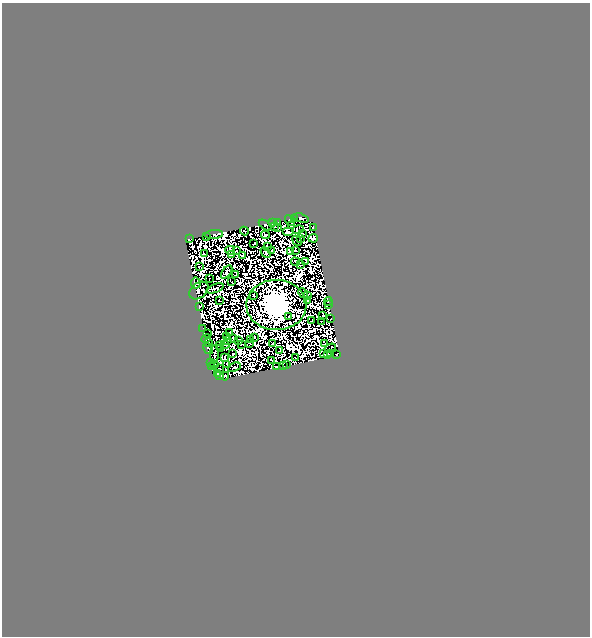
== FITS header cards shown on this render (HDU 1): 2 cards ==
NAXIS1  =                  588
NAXIS2  =                  634

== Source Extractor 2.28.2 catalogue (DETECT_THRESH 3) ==
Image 588 x 634 px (HDU 1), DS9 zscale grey, 1 PNG px = 1 image px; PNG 592 x 638 px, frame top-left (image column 1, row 634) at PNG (2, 3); each listed source drawn as its Kron ellipse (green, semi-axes under 4 px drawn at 4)
Background 4.57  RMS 2.2e-04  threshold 6.74e-04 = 3 sigma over >= 5 px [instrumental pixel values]
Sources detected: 201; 102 with non-positive FLUX_AUTO (blend fragments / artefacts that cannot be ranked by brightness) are neither listed nor drawn; the other 99 listed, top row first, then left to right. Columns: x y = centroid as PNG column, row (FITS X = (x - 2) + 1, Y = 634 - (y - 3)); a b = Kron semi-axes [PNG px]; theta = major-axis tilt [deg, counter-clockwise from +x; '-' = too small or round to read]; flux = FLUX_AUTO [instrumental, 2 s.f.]
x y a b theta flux
294 218 3 2 - 8.7
301 218 8 3 -17 17
290 221 6 3 -57 30
272 222 2 2 - 0.21
278 222 4 3 - 1.8
265 225 7 4 -34 13
291 225 3 2 - 4.9
274 226 2 2 - 13
278 227 2 2 - 7.1
313 228 3 2 - 11
298 230 6 3 10 9
244 231 4 2 - 10
288 232 6 3 0 9.3
214 234 9 4 7 6
303 234 3 2 - 4.2
266 235 4 3 - 0.97
207 236 3 2 - 20
300 238 3 2 - 6.9
313 238 5 4 - 47
189 239 4 2 - 2.6
297 241 5 2 - 8.7
253 244 4 2 - 9
267 246 4 2 - 12
230 250 5 4 - 15
295 250 2 2 - 13
236 251 3 2 - 5.8
271 251 3 2 - 0.17
290 251 3 2 - 0.66
266 253 6 3 -45 0.29
204 254 3 3 - 1.3
232 255 2 2 - 6.2
242 255 3 2 - 13
295 262 4 2 - 3.3
306 262 4 2 - 12
300 264 3 2 - 1.8
199 266 2 2 - 14
227 272 7 3 54 17
236 275 3 2 - 3.3
209 278 4 2 - 4
232 282 3 2 - 2.1
196 283 5 5 - 14
215 288 9 3 22 4
199 291 11 7 39 17
303 293 5 2 - 3
253 295 3 2 - 5.2
308 296 4 2 - 8.4
219 300 3 2 - 7.7
308 300 3 2 - 3.9
328 301 4 2 - 24
276 305 30 25 -1 88000
328 305 4 2 - 7.5
199 306 3 2 - 2.4
323 316 3 2 - 14
289 317 3 2 - 7.4
331 319 3 2 - 0.54
312 321 3 2 - 2.3
322 321 3 2 - 3.2
203 328 2 2 - 11
229 333 2 2 - 1.1
208 334 2 2 - 9.3
226 336 3 2 - 12
254 337 3 2 - 8.9
234 338 3 2 - 5.5
206 339 5 2 - 3.8
239 340 3 2 - 6.3
250 340 2 2 - 10
228 341 4 2 - 5.9
209 343 3 2 - 28
273 343 2 2 - 10
325 343 3 2 - 0.085
242 344 3 2 - 6.7
250 344 2 2 - 11
219 345 3 2 - 4.5
225 345 4 2 - 2.9
208 348 6 3 -57 72
330 348 6 2 29 0.47
220 349 2 2 - 8.3
280 351 3 2 - 5
233 353 3 2 - 7.1
331 353 2 2 - 4.7
214 354 9 2 88 11
324 354 4 2 - 1.8
328 354 4 2 - 3.2
337 355 3 2 - 23
225 357 4 2 - 12
295 358 3 2 - 8.2
271 361 3 2 - 8.3
211 362 3 2 - 21
214 364 3 2 - 5.3
227 364 3 2 - 14
286 365 3 2 - 18
211 366 4 2 - 21
283 366 3 2 - 0.57
234 367 7 2 25 13
276 367 3 2 - 31
220 369 2 2 - 14
217 373 3 2 - 11
220 376 4 3 - 20
225 376 4 4 - 15
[102 non-positive-flux detections neither listed nor drawn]